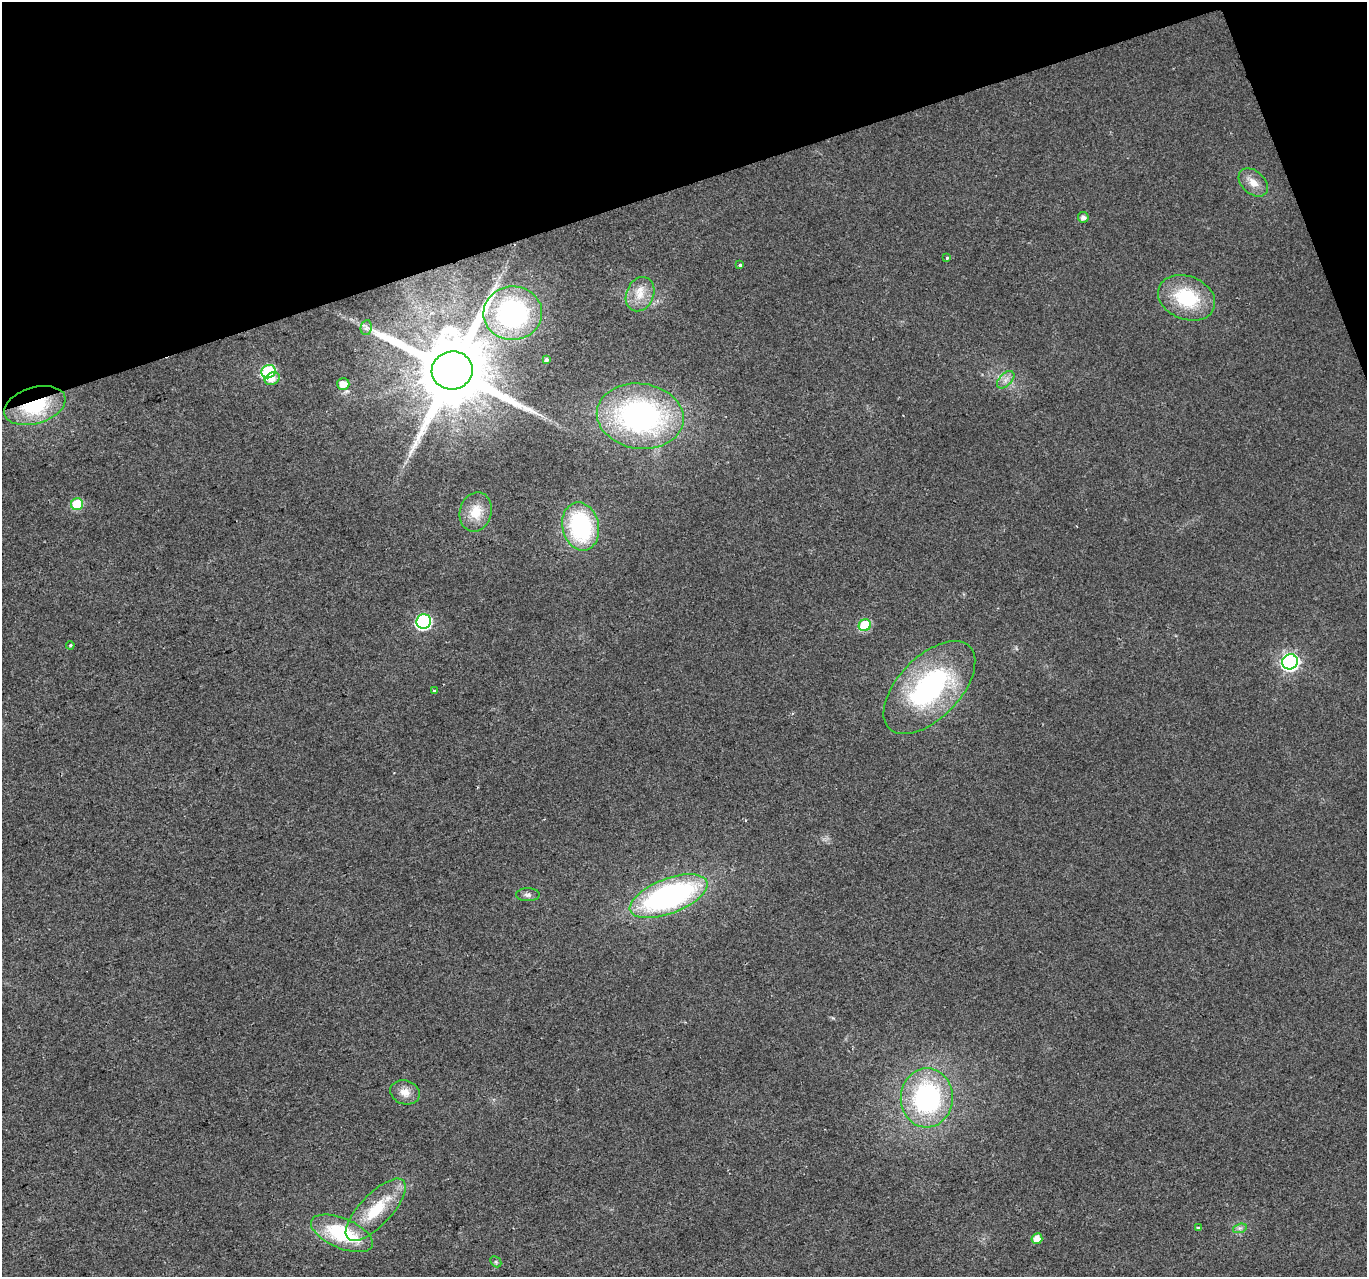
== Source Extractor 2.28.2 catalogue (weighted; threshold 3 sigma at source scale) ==
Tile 3 of 4 x 4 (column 3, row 1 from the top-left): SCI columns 2732-4096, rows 3949-5223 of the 5461 x 5294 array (HDU 1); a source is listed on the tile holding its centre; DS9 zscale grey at full resolution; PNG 1369 x 1279 px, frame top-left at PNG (2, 2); each listed source drawn as its Kron ellipse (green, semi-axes under 4 px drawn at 4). Shown black and unused: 16% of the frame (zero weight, under 2 of 3 exposures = <1% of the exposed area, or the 3 px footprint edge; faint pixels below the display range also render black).
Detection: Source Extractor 2.28.2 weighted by HDU 2 'WHT'; one run over the whole footprint, this tile lists its part. Background 0.0183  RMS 0.0061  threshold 0.0273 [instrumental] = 3 sigma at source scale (4.5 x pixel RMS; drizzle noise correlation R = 1.50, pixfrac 1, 0.0396/0.0396 arcsec/px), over >= 5 px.
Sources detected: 35; all 35 listed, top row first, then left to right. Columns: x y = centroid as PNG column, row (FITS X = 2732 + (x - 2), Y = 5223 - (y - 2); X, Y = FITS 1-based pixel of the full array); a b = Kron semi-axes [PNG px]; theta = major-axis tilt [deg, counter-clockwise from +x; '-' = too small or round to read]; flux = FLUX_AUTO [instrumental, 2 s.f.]
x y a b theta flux
1253 182 17 11 -42 7.3
1083 217 5 5 - 2.7
947 258 3 3 - 2.8
740 265 3 3 - 2.5
640 294 18 13 65 11
1187 298 29 21 -22 38
513 313 29 27 2 88
366 328 8 5 80 1.4
546 360 4 3 - 1.4
452 370 20 19 - 9700
269 372 7 6 - 72
272 379 8 6 29 4.5
1006 380 10 6 46 3.3
343 384 6 6 - 7.3
35 406 31 18 17 45
640 416 43 32 -8 160
77 504 6 6 - 27
476 512 20 16 76 13
581 526 24 18 -78 73
424 622 7 7 - 110
865 625 6 6 - 31
70 645 4 3 - 0.64
1290 662 8 7 - 210
929 688 58 30 46 110
435 691 3 3 - 1.4
528 895 12 6 0 2.4
669 896 41 17 21 160
405 1092 15 11 -19 6.3
927 1098 29 26 87 99
376 1210 40 16 47 28
1198 1228 4 4 - 0.81
1240 1228 7 4 17 1.7
342 1233 33 15 -23 46
1037 1239 5 5 - 6.3
496 1262 6 4 -47 1.1
Overlapping masked pixels (flux is a lower limit): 2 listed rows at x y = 452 370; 35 406